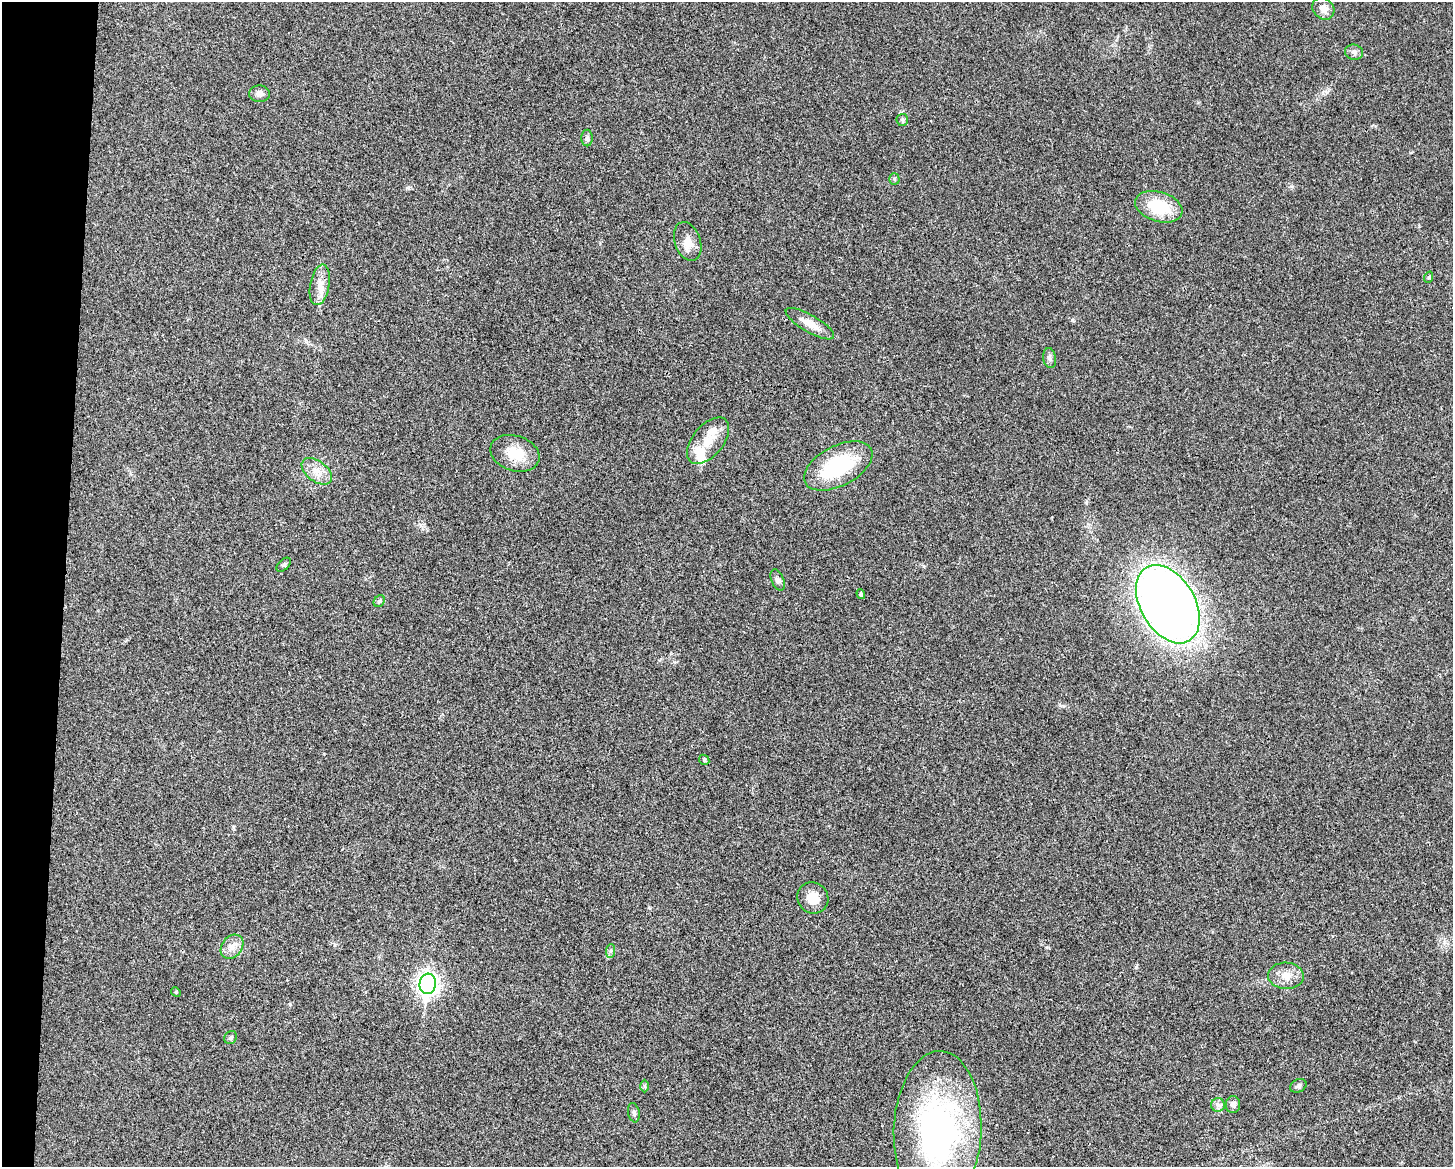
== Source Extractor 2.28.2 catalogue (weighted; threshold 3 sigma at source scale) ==
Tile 7 of 3 x 4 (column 1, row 3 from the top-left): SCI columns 229-1679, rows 1170-2334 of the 4695 x 4670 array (HDU 1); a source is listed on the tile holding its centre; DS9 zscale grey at full resolution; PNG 1455 x 1169 px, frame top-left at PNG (2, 2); each listed source drawn as its Kron ellipse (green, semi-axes under 4 px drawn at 4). Shown black and unused: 4% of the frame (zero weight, under 3 of 4 exposures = <1% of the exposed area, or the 3 px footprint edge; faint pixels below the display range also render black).
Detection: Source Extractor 2.28.2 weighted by HDU 2 'WHT'; one run over the whole footprint, this tile lists its part. Background 0.0242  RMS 0.0047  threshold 0.021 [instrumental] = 3 sigma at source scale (4.5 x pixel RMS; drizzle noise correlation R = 1.50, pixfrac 1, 0.05/0.05 arcsec/px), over >= 5 px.
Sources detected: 38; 1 inside a brighter object's white glare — neither listed nor drawn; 2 inside a brighter listed object's ellipse — not listed separately; the other 35 listed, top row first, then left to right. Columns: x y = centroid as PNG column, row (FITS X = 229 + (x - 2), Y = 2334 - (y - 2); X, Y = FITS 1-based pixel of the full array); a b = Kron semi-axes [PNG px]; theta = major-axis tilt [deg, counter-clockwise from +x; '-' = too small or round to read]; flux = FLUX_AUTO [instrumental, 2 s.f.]
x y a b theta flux
1323 9 12 9 -43 3.9
1354 52 9 7 -15 1.8
260 94 10 8 -1 2.2
902 120 6 5 - 0.8
587 138 8 5 -90 1.2
894 179 5 5 - 0.75
1159 207 24 15 -17 20
688 241 20 13 -72 5.2
1429 277 6 3 72 0.47
320 285 20 9 79 5.3
810 324 27 8 -30 6
1050 358 10 6 -81 1.5
708 441 27 15 50 9.1
515 453 25 17 -18 11
838 466 37 20 27 37
317 471 17 10 -37 5.5
284 565 8 5 44 0.94
778 580 11 6 -66 1.5
861 594 5 4 - 0.86
379 601 6 5 - 0.85
1168 604 42 27 -59 510
704 760 6 4 -46 0.64
813 898 16 15 - 6.7
232 947 13 10 51 3.9
611 951 7 4 87 0.87
1286 976 18 13 -3 5.6
428 984 10 8 84 240
176 992 5 4 - 0.52
231 1037 7 6 - 1
644 1086 6 4 -89 0.72
1298 1086 9 6 26 1.2
1218 1105 7 7 - 1.6
1233 1105 8 7 - 1.7
634 1113 10 5 -78 1.4
938 1130 79 44 88 130
Isophote crosses this tile's border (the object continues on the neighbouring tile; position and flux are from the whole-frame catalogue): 1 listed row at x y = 938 1130
Unlisted compact peaks at least as high as the median listed source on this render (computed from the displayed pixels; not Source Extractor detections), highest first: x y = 1072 320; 290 1004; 1047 947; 408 188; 674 662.